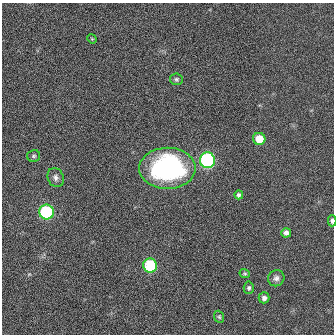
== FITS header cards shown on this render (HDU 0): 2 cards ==
NAXIS1  =                  332
NAXIS2  =                  332

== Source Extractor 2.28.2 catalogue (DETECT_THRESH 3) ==
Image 332 x 332 px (HDU 0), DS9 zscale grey, 1 PNG px = 1 image px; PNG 336 x 336 px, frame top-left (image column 1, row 332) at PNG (2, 3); each listed source drawn as its Kron ellipse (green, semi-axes under 4 px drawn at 4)
Background 0.00261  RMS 0.044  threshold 0.131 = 3 sigma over >= 5 px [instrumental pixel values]
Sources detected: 17; all 17 listed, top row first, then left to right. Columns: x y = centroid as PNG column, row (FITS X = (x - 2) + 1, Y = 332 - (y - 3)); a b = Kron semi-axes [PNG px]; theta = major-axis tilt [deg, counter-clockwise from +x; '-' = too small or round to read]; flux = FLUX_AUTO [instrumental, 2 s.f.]
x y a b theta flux
92 39 5 3 - 2.7
176 79 6 5 - 5.8
259 139 6 6 - 51
34 156 6 6 - 5.6
207 160 8 7 - 420
167 168 28 20 0 500
56 177 10 8 -68 12
239 195 4 4 - 7.1
46 212 7 7 - 280
332 221 5 3 - 9.8
286 233 5 4 - 10
150 266 7 7 - 200
245 274 5 4 - 3.8
276 278 8 8 - 11
249 288 6 5 - 6
264 298 5 5 - 11
219 317 6 4 -68 4.6
At the frame edge (FLAGS 8, measured only in part): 1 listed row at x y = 332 221